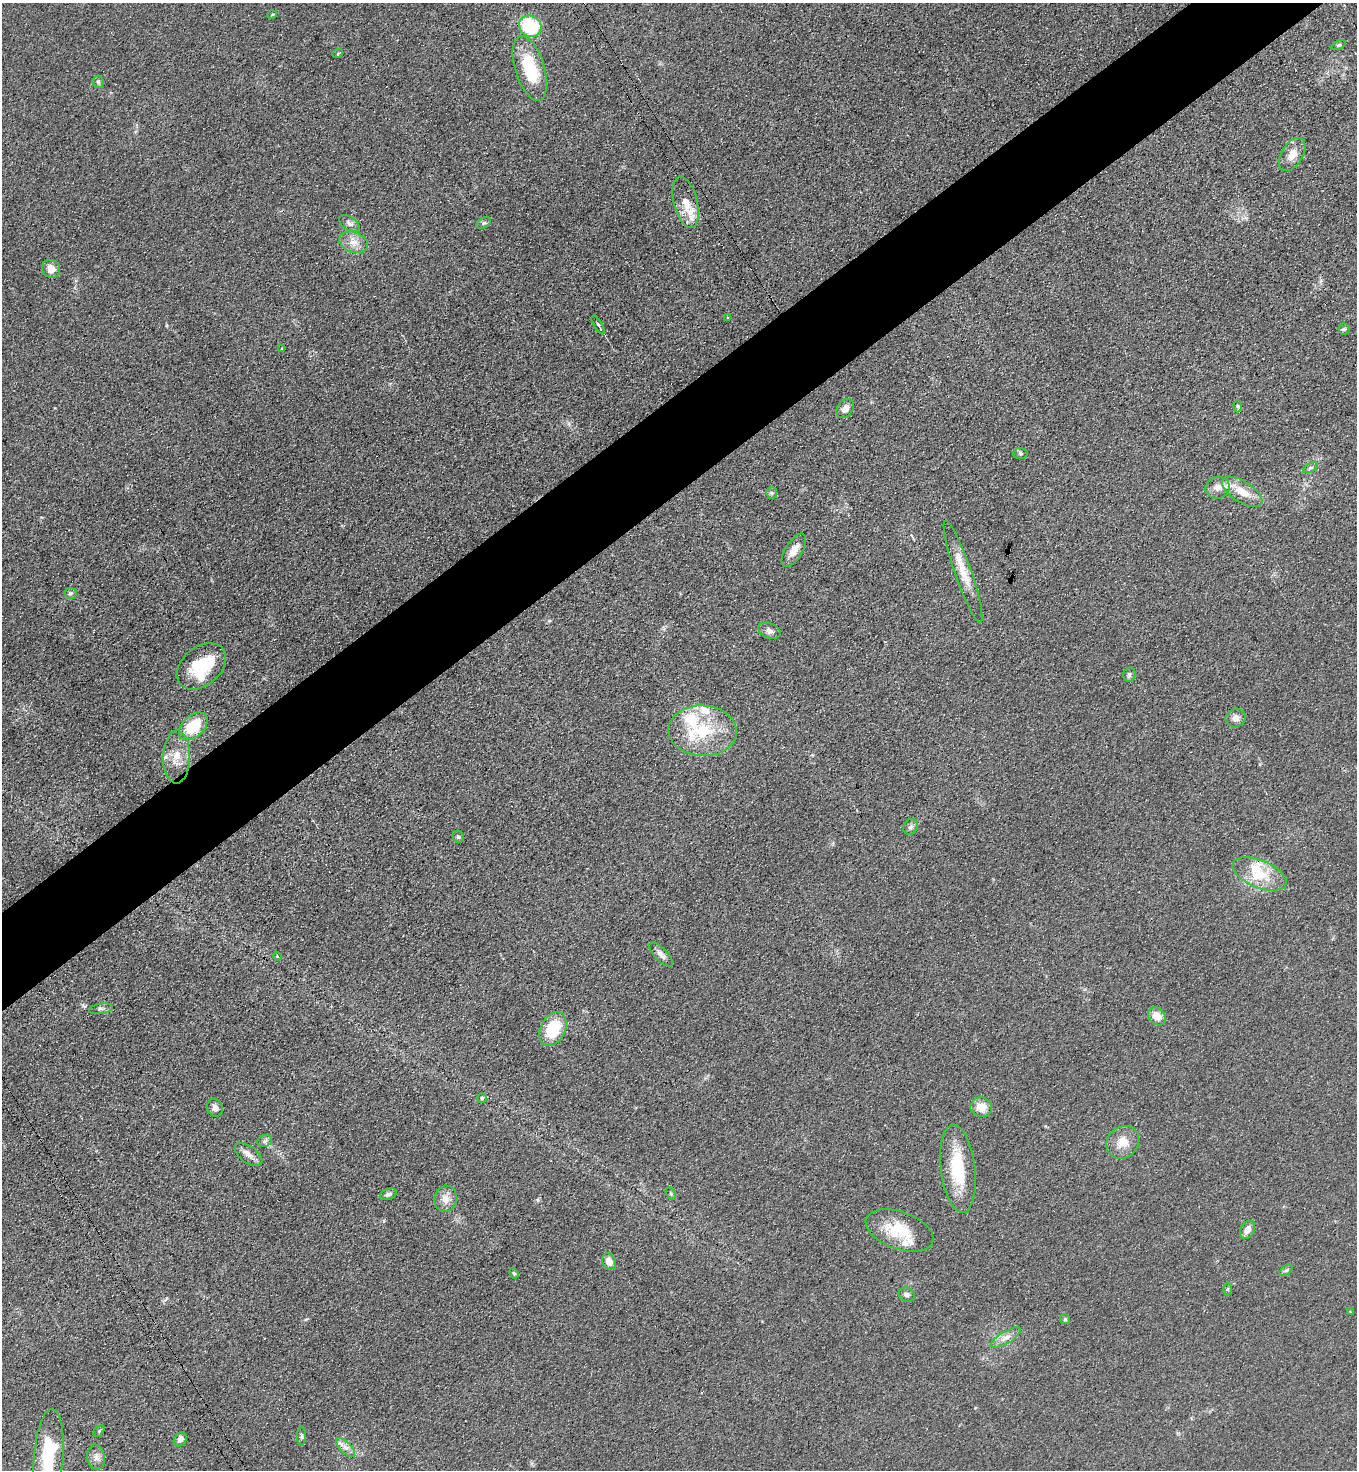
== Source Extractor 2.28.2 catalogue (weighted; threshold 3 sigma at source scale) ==
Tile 10 of 4 x 4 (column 2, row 3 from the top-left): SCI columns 1670-3024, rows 1493-2960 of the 5908 x 5918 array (HDU 1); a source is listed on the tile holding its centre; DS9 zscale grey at full resolution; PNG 1359 x 1472 px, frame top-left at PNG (2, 3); each listed source drawn as its Kron ellipse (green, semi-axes under 4 px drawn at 4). Shown black and unused: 6% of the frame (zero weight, under 3 of 4 exposures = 3% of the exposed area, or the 3 px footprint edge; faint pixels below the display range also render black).
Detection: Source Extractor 2.28.2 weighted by HDU 2 'WHT'; one run over the whole footprint, this tile lists its part. Background 0.0764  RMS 0.0072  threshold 0.0324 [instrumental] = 3 sigma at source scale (4.5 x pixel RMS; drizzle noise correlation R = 1.50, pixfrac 1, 0.05/0.05 arcsec/px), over >= 5 px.
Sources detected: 75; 8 inside a brighter listed object's ellipse — not listed separately; the other 67 listed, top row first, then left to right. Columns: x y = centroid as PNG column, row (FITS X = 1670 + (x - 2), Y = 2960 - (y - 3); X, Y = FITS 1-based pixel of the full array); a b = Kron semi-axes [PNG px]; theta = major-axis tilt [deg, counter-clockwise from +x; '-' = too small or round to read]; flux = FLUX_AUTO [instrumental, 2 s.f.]
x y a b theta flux
272 15 5 3 - 0.63
530 26 11 10 - 45
1338 45 7 4 26 1.2
338 53 5 3 - 0.74
530 68 33 14 -73 37
98 82 6 5 - 1.4
1292 154 18 10 58 8
686 202 26 11 -76 11
349 223 11 6 -34 2.8
483 223 7 5 28 1.5
353 242 15 10 -20 7.1
51 269 9 8 - 6.2
728 318 4 3 - 1
598 325 10 3 -58 2.1
1344 329 5 5 - 1.3
282 349 3 3 - 0.93
1237 406 6 4 -89 1
845 409 11 7 51 4.8
1020 453 7 5 -2 1.3
1310 468 8 3 30 1.3
1218 488 12 11 - 5.6
1242 492 23 10 -33 13
772 493 6 5 - 1.3
794 550 19 8 58 7.2
963 572 54 8 -71 15
70 593 6 5 - 1.4
769 631 12 7 -22 3.1
201 666 28 19 40 36
1129 674 7 6 - 1.6
1236 718 10 9 - 4.5
193 726 17 11 42 25
703 731 34 25 -3 39
177 757 26 13 89 13
911 827 8 7 - 2.2
458 837 6 5 - 1.4
1259 874 28 13 -22 20
661 955 15 6 -44 3.6
277 956 4 3 - 0.82
101 1009 12 5 9 2.1
1157 1016 10 8 -48 7.8
553 1029 18 12 63 29
482 1098 5 4 - 1.1
981 1107 11 9 -14 8.8
215 1108 9 7 -71 2.7
265 1141 7 6 - 2
1123 1142 17 15 45 11
249 1154 16 8 -35 4.9
958 1169 44 17 -83 36
388 1194 9 5 18 1.9
671 1194 7 4 -59 1
446 1199 13 11 77 6
899 1230 35 18 -20 27
1247 1230 10 6 62 5.2
609 1262 9 6 -62 5.9
1286 1270 7 4 36 1.4
514 1273 5 4 - 0.95
1227 1289 6 4 89 1
907 1295 8 7 - 2.3
1350 1312 3 3 - 0.59
1065 1319 5 5 - 0.9
1006 1338 17 6 31 4.9
99 1431 6 4 46 0.91
302 1436 10 4 -90 1.3
180 1439 7 6 - 3.4
345 1447 12 5 -45 3.8
49 1457 48 14 86 48
96 1457 12 9 -79 4.1
Isophote crosses this tile's border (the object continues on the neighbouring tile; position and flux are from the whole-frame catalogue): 1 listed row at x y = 49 1457